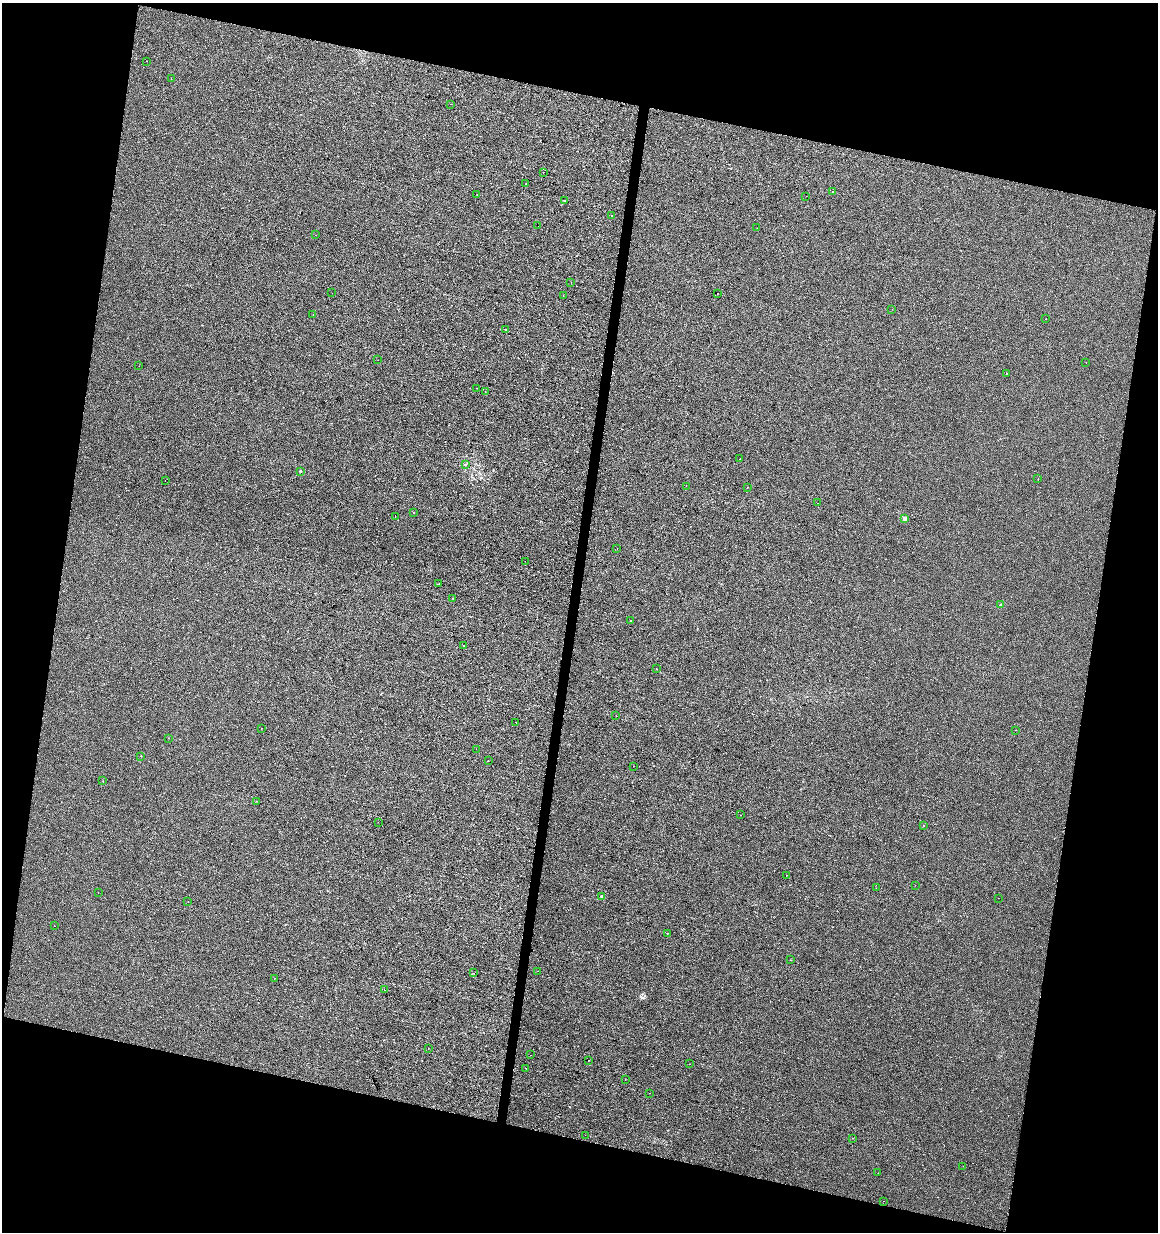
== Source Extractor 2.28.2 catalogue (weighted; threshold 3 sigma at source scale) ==
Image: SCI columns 284-4906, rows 1-4919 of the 5130 x 4927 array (HDU 1 of 3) = the unmasked area's bounding box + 8 px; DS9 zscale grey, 4 x 4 block average (1 PNG px = mean of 4 x 4 image px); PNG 1160 x 1234 px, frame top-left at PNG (2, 3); each listed source drawn as its Kron ellipse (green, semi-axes under 4 px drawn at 4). Shown black and unused: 26% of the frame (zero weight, under 2 of 3 exposures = <1% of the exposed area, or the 3 px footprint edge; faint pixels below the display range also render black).
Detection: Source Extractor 2.28.2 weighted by HDU 2 'WHT'. Background 2.04e-04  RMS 0.0042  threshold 0.019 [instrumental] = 3 sigma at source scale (4.5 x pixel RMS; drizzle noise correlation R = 1.50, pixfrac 1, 0.0396/0.0396 arcsec/px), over >= 5 px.
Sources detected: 94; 7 cosmic-ray / hot-pixel residue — neither listed nor drawn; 1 coinciding with a brighter row at this scale — not listed separately; the other 86 listed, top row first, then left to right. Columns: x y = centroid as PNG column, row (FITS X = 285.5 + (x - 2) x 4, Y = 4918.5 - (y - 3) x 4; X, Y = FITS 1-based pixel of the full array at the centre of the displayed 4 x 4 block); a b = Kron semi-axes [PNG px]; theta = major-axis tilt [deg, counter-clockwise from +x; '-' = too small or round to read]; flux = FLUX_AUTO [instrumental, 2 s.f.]
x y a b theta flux
147 61 2 2 - 0.51
171 79 2 2 - 0.94
451 104 2 2 - 1.3
543 172 2 2 - 0.38
526 184 2 2 - 0.69
832 191 2 2 - 1.1
477 195 2 2 - 7.1
806 196 2 2 - 0.37
565 201 2 2 - 0.54
612 215 2 2 - 1.1
538 226 2 2 - 0.39
757 228 2 2 - 0.46
316 235 2 2 - 0.64
571 282 2 2 - 0.34
332 293 2 2 - 0.4
717 293 2 2 - 14
563 295 2 2 - 0.39
892 309 2 2 - 0.44
313 315 2 2 - 0.98
1046 318 2 2 - 0.75
505 329 2 2 - 2.1
378 360 2 2 - 0.43
1086 362 2 2 - 0.7
139 366 2 2 - 0.44
1006 373 2 2 - 1.1
476 388 2 2 - 0.58
485 391 2 2 - 0.84
740 458 2 2 - 0.64
465 464 2 2 - 0.9
301 471 2 2 - 6.7
1038 479 2 2 - 3.5
165 481 2 2 - 0.73
686 486 2 2 - 12
747 487 2 2 - 1.1
817 503 2 2 - 2.9
413 513 2 2 - 0.58
395 517 2 2 - 0.88
905 518 2 2 - 27
617 548 2 2 - 4.1
525 561 2 2 - 0.9
439 584 2 2 - 1.6
453 598 2 2 - 1.2
1001 605 2 2 - 7.9
630 621 2 2 - 0.65
463 645 2 2 - 4.6
656 669 2 2 - 2.2
616 716 2 2 - 0.55
516 723 2 2 - 0.58
261 729 2 2 - 1.2
1016 730 2 2 - 0.77
168 738 2 2 - 0.37
476 749 2 2 - 0.8
141 756 2 2 - 1.2
488 761 2 2 - 4.5
634 766 2 2 - 0.86
103 781 2 2 - 0.58
257 801 2 2 - 0.96
741 815 2 2 - 0.87
378 822 2 2 - 0.77
923 825 2 2 - 0.98
786 875 2 2 - 0.79
915 885 2 2 - 0.74
876 888 2 2 - 0.55
98 892 2 2 - 2
602 896 2 2 - 11
999 898 2 2 - 0.39
188 901 2 2 - 0.75
54 926 2 2 - 0.96
667 933 2 2 - 8.7
790 960 2 2 - 0.36
537 971 2 2 - 0.56
473 973 2 2 - 3
274 978 2 2 - 0.5
384 990 2 2 - 0.49
428 1048 2 2 - 2.1
531 1055 2 2 - 0.35
589 1060 2 2 - 0.87
689 1064 2 2 - 0.86
526 1068 2 2 - 0.81
625 1080 2 2 - 0.31
650 1093 2 2 - 0.7
585 1135 2 2 - 0.41
853 1138 2 2 - 2.5
963 1166 2 2 - 0.79
878 1173 2 2 - 0.42
884 1201 2 2 - 0.46
Diffuse or blended objects may show on this block-average render without a row.